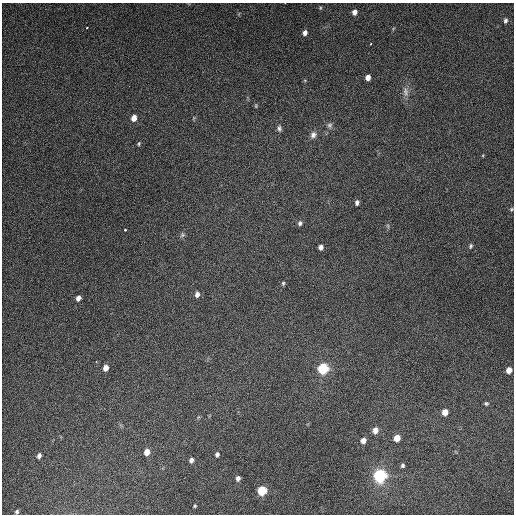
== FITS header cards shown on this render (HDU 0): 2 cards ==
NAXIS1  =                  512
NAXIS2  =                  512

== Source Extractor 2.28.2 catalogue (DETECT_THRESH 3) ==
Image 512 x 512 px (HDU 0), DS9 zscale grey, 1 PNG px = 1 image px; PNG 516 x 516 px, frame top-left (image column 1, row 512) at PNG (2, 3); no overlay
Background 4910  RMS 310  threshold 933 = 3 sigma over >= 5 px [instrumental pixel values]
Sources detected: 44; all 44 listed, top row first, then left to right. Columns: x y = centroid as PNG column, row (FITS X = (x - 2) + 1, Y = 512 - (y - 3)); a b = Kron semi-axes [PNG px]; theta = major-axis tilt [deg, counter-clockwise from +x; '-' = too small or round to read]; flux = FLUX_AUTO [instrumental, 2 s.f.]
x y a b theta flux
320 8 5 4 - 2.3e+04
354 12 6 5 - 1.0e+05
505 20 7 5 82 5.0e+04
87 27 2 2 - 2.0e+04
305 33 6 5 - 8.6e+04
371 44 3 2 - 2.3e+04
368 77 5 4 - 1.3e+05
405 92 14 8 -88 1.4e+05
256 106 6 4 84 2.7e+04
134 118 6 5 - 1.6e+05
329 125 7 7 - 6.3e+04
279 128 9 6 -82 6.0e+04
313 135 9 8 - 9.4e+04
139 144 6 4 61 2.7e+04
357 202 6 5 - 6.1e+04
511 209 5 4 - 2.6e+04
300 223 6 5 - 4.9e+04
388 226 6 4 -72 2.9e+04
125 230 3 3 - 3.1e+04
182 235 7 6 - 4.6e+04
471 246 6 5 - 3.8e+04
321 247 5 4 - 7.8e+04
283 283 5 4 - 3.2e+04
197 294 7 5 78 8.7e+04
78 298 5 4 - 1.0e+05
96 362 3 3 - 1.6e+04
105 368 5 4 - 1.5e+05
323 369 8 7 - 1.1e+06
509 370 5 5 - 1.6e+05
486 403 5 4 - 3.2e+04
445 412 6 5 - 1.9e+05
375 430 7 6 - 1.4e+05
397 438 6 5 - 2.3e+05
363 440 6 5 - 1.2e+05
147 452 6 5 - 1.8e+05
217 454 6 5 - 5.0e+04
39 456 6 5 - 7.2e+04
191 460 5 5 - 7.0e+04
403 465 5 4 - 4.2e+04
380 476 10 9 - 1.6e+06
238 478 6 5 - 6.9e+04
262 491 7 6 - 6.9e+05
195 506 3 3 - 2.4e+04
17 512 5 4 - 4.1e+04
At the frame edge (FLAGS 8, measured only in part): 1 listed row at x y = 511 209